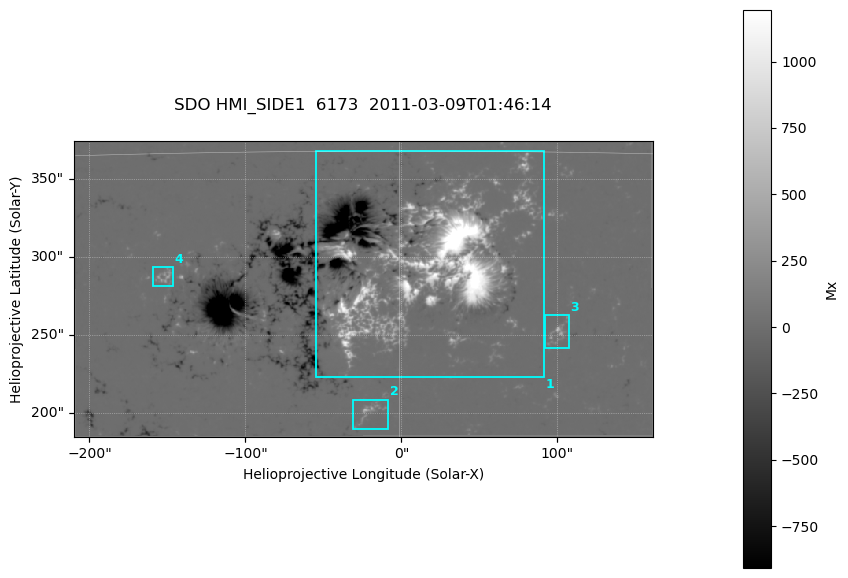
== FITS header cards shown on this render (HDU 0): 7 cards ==
TELESCOP= 'SDO     '           /
INSTRUME= 'HMI_SIDE1'          /
WAVELNTH=              6173.00 /
DATE-OBS= '2011-03-09T01:46:14.900' /
CTYPE1  = 'HPLN-TAN'           /
CTYPE2  = 'HPLT-TAN'           /
BUNIT   = 'Mx      '           /

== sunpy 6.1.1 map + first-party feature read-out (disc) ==
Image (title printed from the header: SDO HMI_SIDE1  6173  2011-03-09T01:46:14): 736 x 377 px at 0.504 arcsec/px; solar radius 967 arcsec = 1917 px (partial field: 2.4% of the solar disc is inside the frame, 99% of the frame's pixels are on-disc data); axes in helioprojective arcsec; data unit Mx (BUNIT, on the colour bar)
Orientation: file roll -179.9 deg (from PC/CROTA): ROTATED to solar-north-up (sunpy Map.rotate, bilinear) for analysis and display; everything below refers to the rotated frame; the empty margins the rotation leaves inside the frame are drawn grey
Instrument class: DISC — disc imager (sunpy class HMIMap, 6173 A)
Bright regions (active regions / flare kernels): reference = the on-disc median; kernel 7 px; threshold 5 sigma = 43.9 Mx over a disc level ~-0.299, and >= 1.15x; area >= 277 px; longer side >= 5 px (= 2.5 arcsec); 4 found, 4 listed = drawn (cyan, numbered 1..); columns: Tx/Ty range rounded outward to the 2 arcsec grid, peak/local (2 s.f.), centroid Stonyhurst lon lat
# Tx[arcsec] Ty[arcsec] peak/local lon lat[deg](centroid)
1 -56..92 222..368 -5619 +1 +10
2 -32..-8 190..210 -1053 -1 +5
3 92..108 240..264 -1127 +6 +8
4 -160..-146 280..294 -883 -9 +10